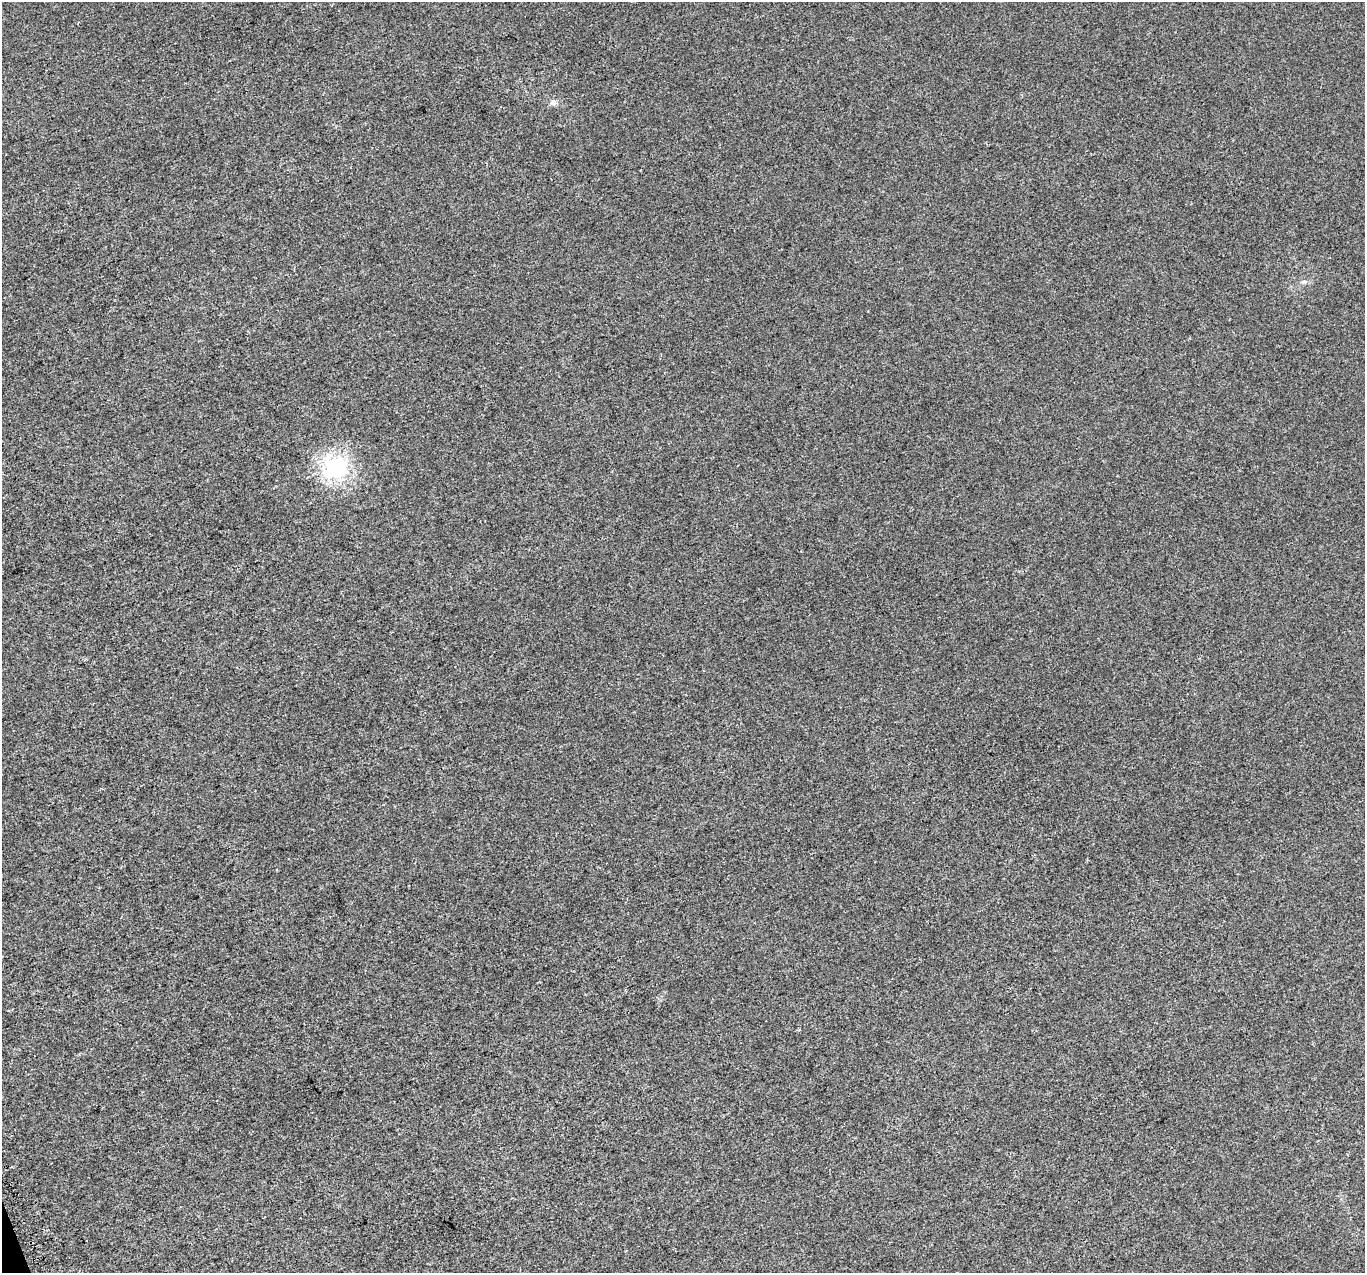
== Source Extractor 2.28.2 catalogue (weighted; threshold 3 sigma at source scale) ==
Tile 7 of 4 x 4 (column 3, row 2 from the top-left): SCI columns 2754-4116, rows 2649-3919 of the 5529 x 5347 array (HDU 1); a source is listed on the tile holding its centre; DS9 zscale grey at full resolution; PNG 1367 x 1275 px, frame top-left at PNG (2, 2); no overlay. Shown black and unused: <1% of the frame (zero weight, under 3 of 5 exposures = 3% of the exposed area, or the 3 px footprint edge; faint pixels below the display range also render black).
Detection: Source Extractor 2.28.2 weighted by HDU 2 'WHT'; one run over the whole footprint, this tile lists its part. Background 1.91e-04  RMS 0.0015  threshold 0.00656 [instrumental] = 3 sigma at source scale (4.5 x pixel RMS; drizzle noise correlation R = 1.50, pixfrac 1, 0.0396/0.0396 arcsec/px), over >= 5 px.
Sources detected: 3; all 3 listed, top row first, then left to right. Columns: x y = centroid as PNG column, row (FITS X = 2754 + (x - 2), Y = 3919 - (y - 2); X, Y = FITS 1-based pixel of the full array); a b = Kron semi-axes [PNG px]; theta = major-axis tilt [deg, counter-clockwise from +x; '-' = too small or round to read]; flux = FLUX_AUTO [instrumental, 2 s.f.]
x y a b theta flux
553 103 8 8 - 0.58
1304 281 9 4 1 0.34
336 467 8 8 - 55